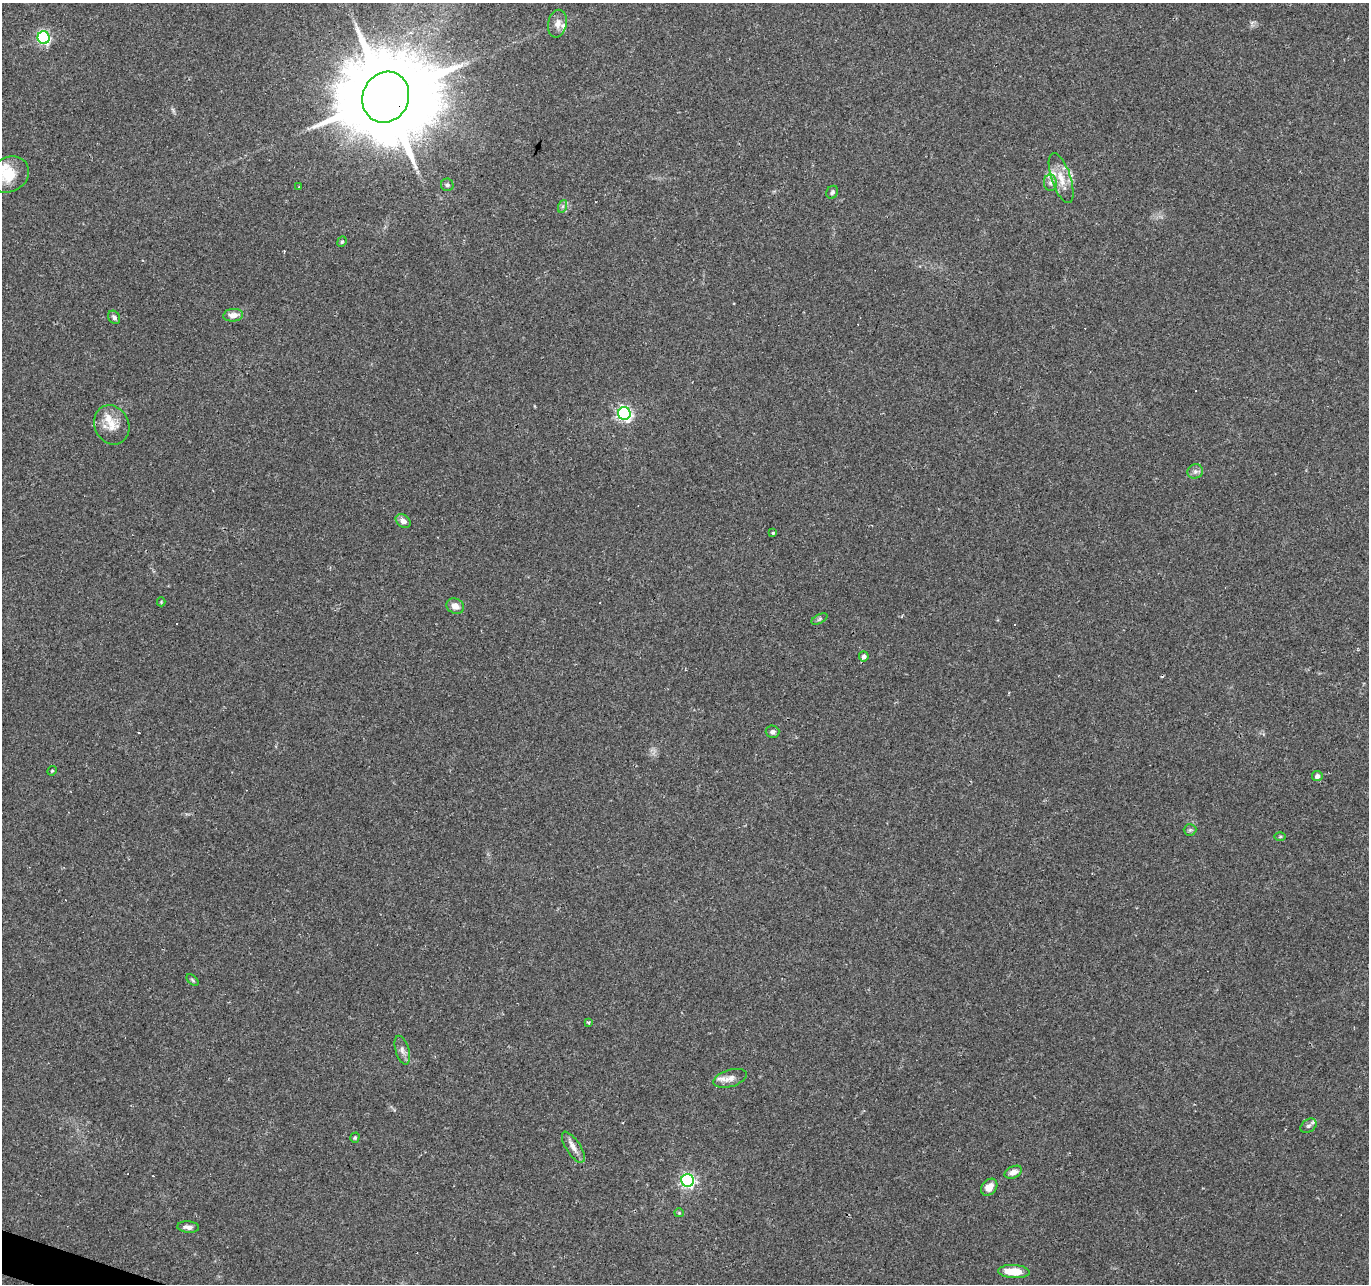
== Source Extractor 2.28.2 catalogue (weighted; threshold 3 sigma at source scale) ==
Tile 7 of 4 x 4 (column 3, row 2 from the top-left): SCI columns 2733-4099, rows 2775-4056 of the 5469 x 5613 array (HDU 1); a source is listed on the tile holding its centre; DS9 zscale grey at full resolution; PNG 1371 x 1286 px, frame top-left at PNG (2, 3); each listed source drawn as its Kron ellipse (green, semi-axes under 4 px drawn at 4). Shown black and unused: <1% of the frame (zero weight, under 2 of 3 exposures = <1% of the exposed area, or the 3 px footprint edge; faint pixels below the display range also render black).
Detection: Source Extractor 2.28.2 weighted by HDU 2 'WHT'; one run over the whole footprint, this tile lists its part. Background 0.0249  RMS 0.0036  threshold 0.0161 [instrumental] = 3 sigma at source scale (4.5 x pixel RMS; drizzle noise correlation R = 1.50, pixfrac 1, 0.0396/0.0396 arcsec/px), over >= 5 px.
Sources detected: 55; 10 cosmic-ray / hot-pixel residue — neither listed nor drawn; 5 inside a brighter listed object's ellipse — not listed separately; the other 40 listed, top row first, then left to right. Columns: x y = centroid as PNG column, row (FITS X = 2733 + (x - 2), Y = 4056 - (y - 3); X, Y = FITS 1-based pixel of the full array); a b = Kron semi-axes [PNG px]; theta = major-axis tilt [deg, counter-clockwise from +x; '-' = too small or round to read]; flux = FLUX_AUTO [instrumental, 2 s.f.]
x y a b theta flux
557 24 14 9 78 2.5
44 38 6 6 - 57
386 97 26 23 66 7100
9 174 21 17 28 9.6
1061 178 26 9 -71 5.8
1050 183 8 6 -88 1.2
447 185 6 6 - 0.78
299 186 3 2 - 0.52
832 192 7 5 60 0.87
563 206 6 4 71 0.75
342 242 5 4 - 0.51
233 315 10 6 6 3.1
114 317 7 5 -52 1
624 414 6 6 - 82
112 425 20 17 -64 6
1195 471 8 7 - 1.2
403 521 8 6 -37 1.9
773 533 3 3 - 0.48
161 602 4 4 - 0.33
455 606 9 7 -24 2.5
819 619 8 4 28 0.62
864 656 5 5 - 1.4
772 732 7 6 - 1.2
52 771 5 4 - 0.42
1317 776 5 5 - 1.4
1190 830 6 6 - 0.68
1280 837 6 4 0 0.46
193 980 7 4 -46 0.55
588 1022 4 3 - 0.5
402 1050 15 6 -73 1.8
730 1078 17 8 17 2.5
1308 1126 9 6 38 1.1
355 1138 5 4 - 0.59
573 1147 18 7 -57 2.6
1013 1172 9 5 25 2.4
688 1180 6 6 - 71
989 1187 9 7 48 3.2
679 1213 5 4 - 0.37
188 1227 11 5 -4 1.8
1014 1271 16 6 -3 8
Overlapping masked pixels (flux is a lower limit): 1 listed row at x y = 386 97
Isophote crosses this tile's border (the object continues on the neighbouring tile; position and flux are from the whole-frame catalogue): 1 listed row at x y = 9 174